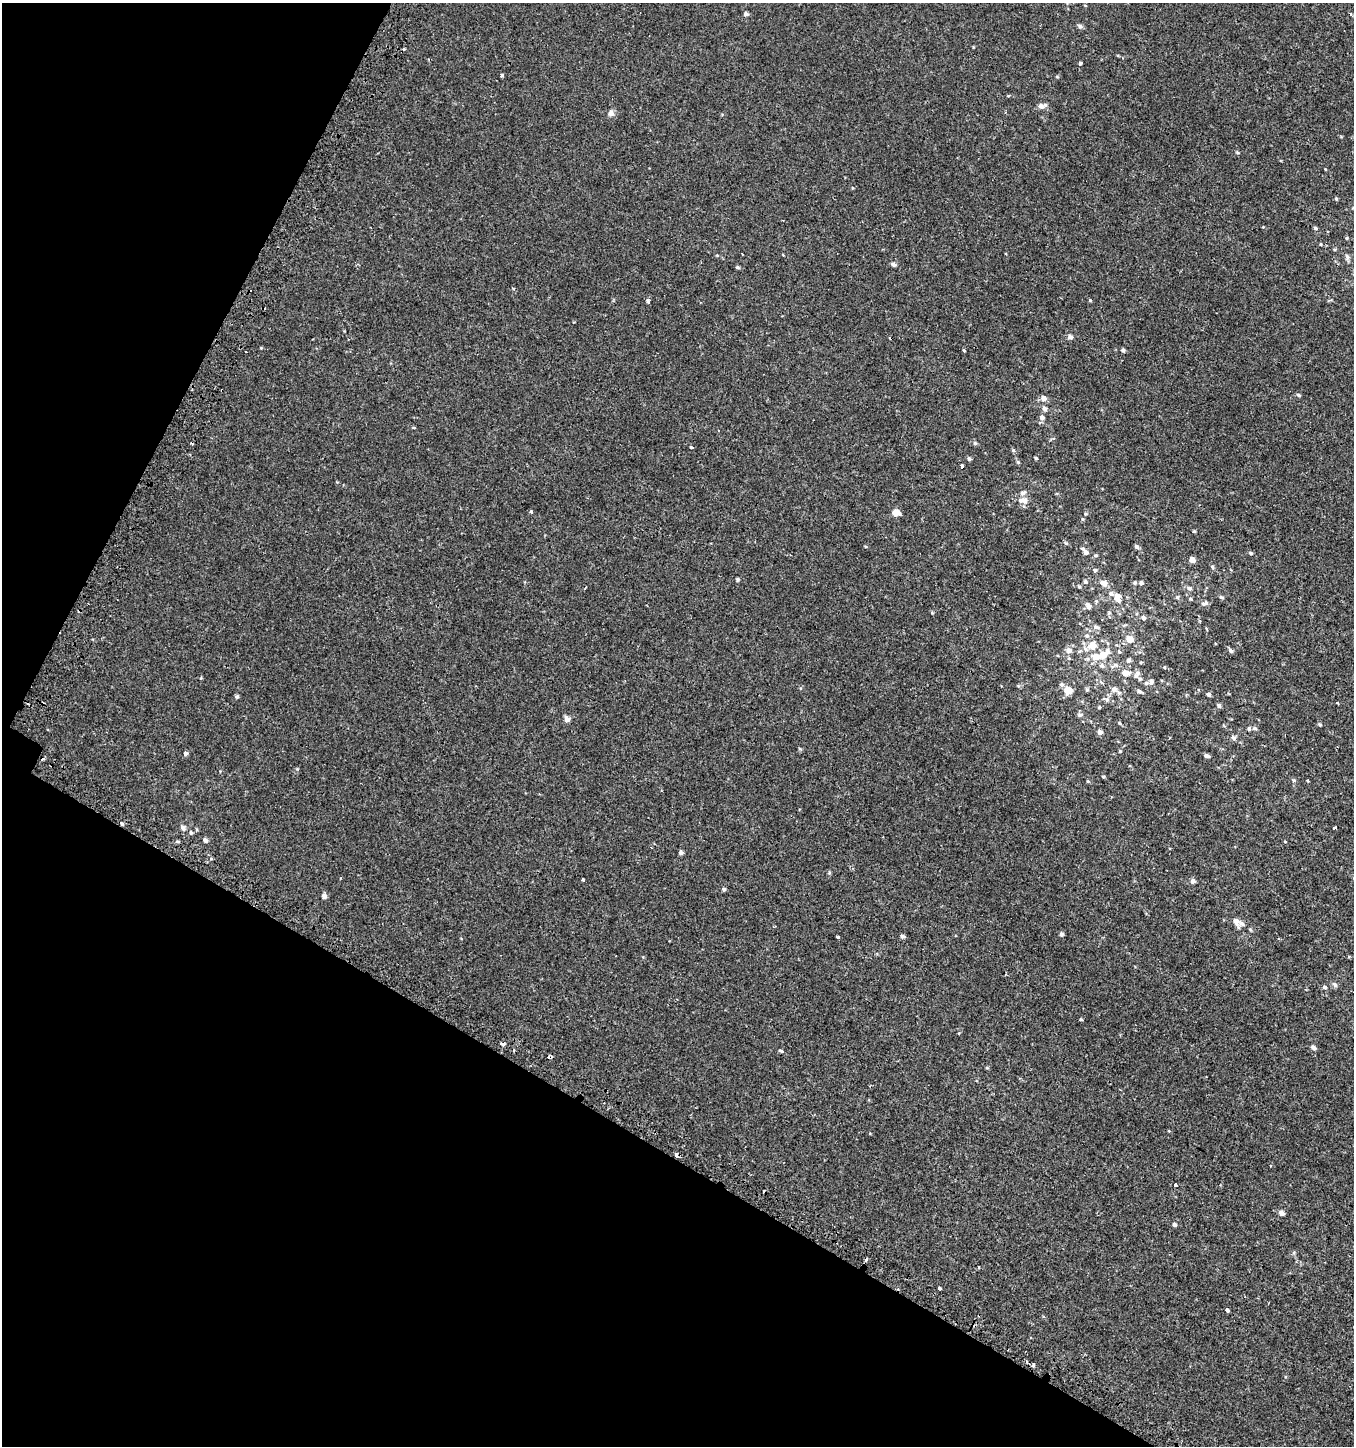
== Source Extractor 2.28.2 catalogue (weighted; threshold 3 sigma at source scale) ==
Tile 9 of 4 x 4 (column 1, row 3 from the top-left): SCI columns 255-1606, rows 1495-2938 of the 5982 x 5886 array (HDU 1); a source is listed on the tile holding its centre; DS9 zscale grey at full resolution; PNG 1356 x 1448 px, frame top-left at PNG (2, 3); no overlay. Shown black and unused: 28% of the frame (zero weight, under 2 of 3 exposures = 3% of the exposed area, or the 3 px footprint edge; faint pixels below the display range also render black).
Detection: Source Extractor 2.28.2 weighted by HDU 2 'WHT'; one run over the whole footprint, this tile lists its part. Background 4.91e-04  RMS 0.0027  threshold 0.0123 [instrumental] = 3 sigma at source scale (4.5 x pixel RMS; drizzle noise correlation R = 1.50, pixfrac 1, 0.0396/0.0396 arcsec/px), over >= 5 px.
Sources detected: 150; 9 cosmic-ray / hot-pixel residue — not listed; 7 inside a brighter listed object's ellipse — not listed separately; the other 134 listed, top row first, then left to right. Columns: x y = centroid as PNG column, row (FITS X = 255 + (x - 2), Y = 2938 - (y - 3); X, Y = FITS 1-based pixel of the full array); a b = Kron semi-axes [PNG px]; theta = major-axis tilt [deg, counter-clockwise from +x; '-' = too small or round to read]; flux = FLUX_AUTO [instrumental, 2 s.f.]
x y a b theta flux
746 14 5 4 - 0.69
1080 26 6 6 - 0.48
1080 63 3 3 - 0.89
502 75 3 3 - 0.81
1041 106 8 6 2 1.2
611 113 8 8 - 0.9
1237 152 5 3 - 0.28
1325 169 3 2 - 0.2
1336 199 5 4 - 0.29
1315 228 5 4 - 0.36
1346 238 4 4 - 0.26
1320 244 4 3 - 0.19
1347 256 7 6 - 0.63
893 264 5 5 - 0.72
737 267 5 4 - 0.33
513 288 4 3 - 0.38
1090 300 4 3 - 0.27
647 301 4 3 - 1.2
1070 337 6 5 - 0.87
1123 350 5 4 - 0.48
246 351 3 2 - 0.35
964 351 3 2 - 0.42
1298 395 5 4 - 0.36
1044 398 7 6 - 1.2
1044 408 6 5 - 0.68
1042 417 6 5 - 0.71
975 443 5 5 - 0.41
691 447 4 3 - 0.37
1013 450 5 5 - 0.33
1036 458 4 3 - 0.31
969 459 5 4 - 0.47
1018 462 5 4 - 0.32
962 466 4 3 - 1.6
337 482 3 3 - 0.24
1025 501 10 6 83 1.1
531 511 4 3 - 0.43
896 513 5 5 - 3.4
1082 519 5 3 - 0.27
1194 531 3 3 - 0.28
1066 543 6 3 -19 0.32
1136 546 5 5 - 0.57
1086 552 6 5 - 0.85
1251 553 5 4 - 0.35
1096 555 5 4 - 0.36
1192 560 5 5 - 1.7
1212 567 5 4 - 0.35
1095 570 6 5 - 0.43
737 579 5 4 - 0.34
1085 582 5 5 - 0.51
1103 583 9 6 -19 1.4
1134 583 6 5 - 0.4
1141 583 5 4 - 0.46
1079 586 5 4 - 0.28
585 588 4 2 - 0.3
1189 588 6 5 - 0.61
1111 594 7 6 - 0.76
1221 597 5 5 - 0.37
1117 598 10 6 -74 2
1190 599 4 4 - 0.27
1205 603 9 5 17 0.78
1088 606 7 5 -54 1.1
1143 618 6 5 - 0.64
1096 627 8 5 -25 0.67
1087 635 5 5 - 0.41
1129 639 7 6 - 2.4
1092 645 10 9 - 2.4
1069 650 7 6 - 1.1
1107 651 8 6 -81 0.84
1231 651 6 5 - 0.61
1119 652 4 4 - 0.33
1096 657 13 9 -1 2.7
1129 660 5 5 - 0.55
1102 665 7 6 - 0.65
1115 665 6 6 - 0.66
1125 673 8 6 -5 1.7
1137 674 12 6 56 1.1
1151 682 7 5 85 0.64
1061 684 5 5 - 0.52
1114 689 8 7 - 1
1068 690 8 7 - 3
1139 691 6 5 - 0.51
1209 694 5 4 - 0.54
237 696 6 4 75 0.4
1107 700 6 5 - 0.52
1338 702 3 3 - 0.28
1219 705 5 5 - 0.54
1099 707 5 3 - 0.22
1080 715 6 5 - 0.58
567 719 7 6 - 0.97
1119 723 5 3 - 0.25
1320 725 5 4 - 0.39
1255 728 6 5 - 0.45
1100 732 5 5 - 0.96
1233 738 7 5 -60 0.48
800 749 4 3 - 0.54
1120 751 4 4 - 0.23
185 753 4 3 - 2.2
1206 756 6 4 -15 0.63
1103 776 4 3 - 0.25
1293 780 6 3 0 0.31
1088 781 5 4 - 0.22
1308 781 3 3 - 0.5
1334 827 3 3 - 0.67
183 828 9 6 -50 0.78
191 832 5 4 - 0.36
205 840 7 4 -43 0.59
1285 842 4 3 - 0.17
681 852 4 4 - 0.63
583 879 3 3 - 0.38
1193 881 6 5 - 0.73
724 889 5 4 - 0.4
324 896 6 5 - 0.89
1236 922 14 6 -71 1.2
1250 929 5 4 - 0.27
1061 934 5 4 - 0.55
902 936 5 4 - 0.6
838 937 4 2 - 0.38
1006 974 4 2 - 0.22
1335 984 8 5 -51 0.59
1325 987 5 4 - 0.48
1081 1019 3 3 - 0.45
502 1044 4 3 - 2.1
1314 1048 5 4 - 0.77
781 1051 6 3 -27 0.4
550 1057 5 3 - 1.5
677 1155 3 3 - 2
1175 1185 3 3 - 0.89
1281 1213 5 4 - 1.4
1174 1224 5 4 - 0.47
866 1260 4 3 - 2.2
979 1267 3 2 - 0.26
940 1288 3 3 - 2.1
1227 1310 4 3 - 2.3
1033 1365 4 3 - 0.53
Overlapping masked pixels (flux is a lower limit): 3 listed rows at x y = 550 1057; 677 1155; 866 1260
Unlisted compact peaks at least as high as the median listed source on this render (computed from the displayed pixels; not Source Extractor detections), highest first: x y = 261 348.